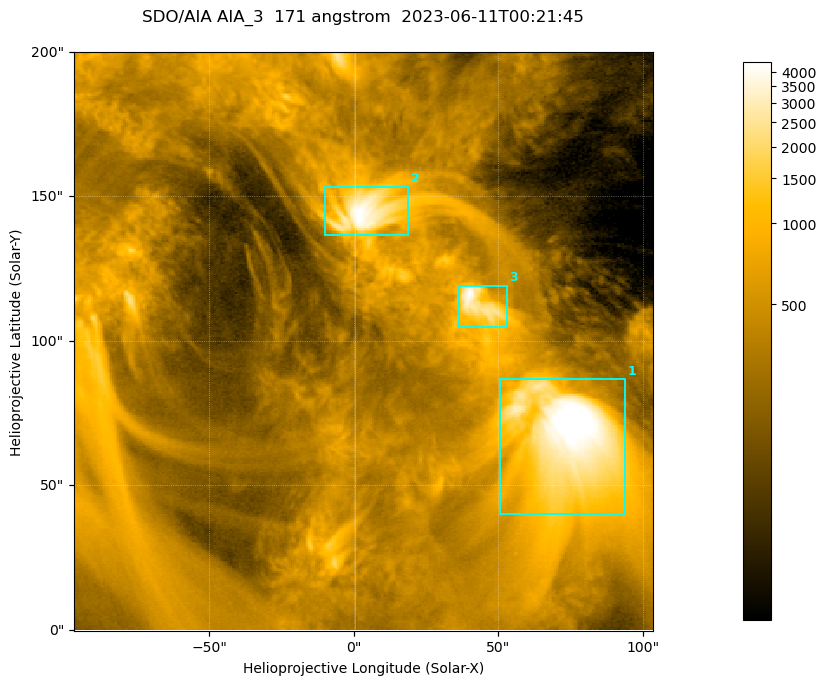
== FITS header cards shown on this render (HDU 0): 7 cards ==
TELESCOP= 'SDO/AIA '           / For AIA: SDO/AIA
INSTRUME= 'AIA_3   '           / For AIA: AIA_ATA1, AIA_ATA2, AIA_ATA3 or AIA_AT
WAVELNTH=                  171 / [angstrom] Wavelength
WAVEUNIT= 'angstrom'           / Wavelength unit: angstrom
DATE-OBS= '2023-06-11T00:21:45.350' / [ISO] Date when observation started; ISO 8
CTYPE1  = 'HPLN-TAN'           / CTYPE1; Typically HPLN
CTYPE2  = 'HPLT-TAN'           / CTYPE2; Typically HPLT

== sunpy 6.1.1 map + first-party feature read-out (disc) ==
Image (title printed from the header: SDO/AIA AIA_3  171 angstrom  2023-06-11T00:21:45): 334 x 334 px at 0.599 arcsec/px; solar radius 945 arcsec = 1577 px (partial field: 1.4% of the solar disc is inside the frame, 100% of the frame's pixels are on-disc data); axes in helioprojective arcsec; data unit not stated in the header (colour bar unlabelled)
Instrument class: DISC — disc imager (sunpy class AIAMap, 171 A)
Bright regions (active regions / flare kernels): reference = the on-disc median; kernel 3 px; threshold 5 sigma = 1094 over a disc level ~361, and >= 1.15x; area >= 111 px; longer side >= 4 px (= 2.4 arcsec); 3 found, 3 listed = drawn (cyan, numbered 1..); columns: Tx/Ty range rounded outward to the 2 arcsec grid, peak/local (2 s.f.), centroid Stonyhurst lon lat
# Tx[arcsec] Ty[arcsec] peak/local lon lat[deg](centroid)
1 50..94 40..88 15 +4 +4
2 -10..20 136..154 12 +0 +9
3 36..54 104..120 11 +3 +7